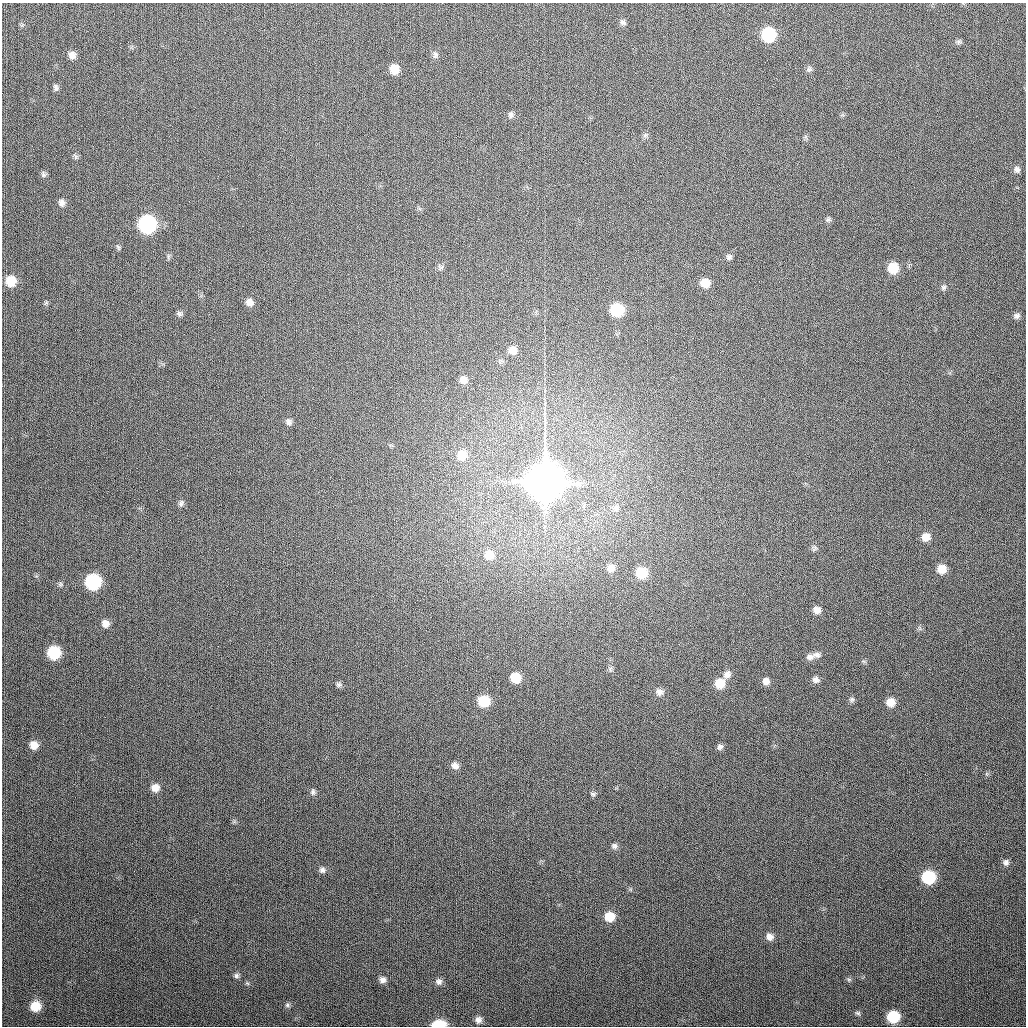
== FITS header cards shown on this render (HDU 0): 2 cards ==
NAXIS1  =                 1024
NAXIS2  =                 1024

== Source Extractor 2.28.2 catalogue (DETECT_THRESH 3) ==
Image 1024 x 1024 px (HDU 0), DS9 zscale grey, 1 PNG px = 1 image px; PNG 1028 x 1028 px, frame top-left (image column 1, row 1024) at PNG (2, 3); no overlay
Background 296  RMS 12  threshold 35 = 3 sigma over >= 5 px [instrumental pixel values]
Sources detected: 85; all 85 listed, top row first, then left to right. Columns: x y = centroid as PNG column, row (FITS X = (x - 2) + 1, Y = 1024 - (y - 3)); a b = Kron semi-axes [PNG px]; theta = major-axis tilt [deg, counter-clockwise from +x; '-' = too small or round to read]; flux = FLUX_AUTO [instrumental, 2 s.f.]
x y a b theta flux
623 22 9 7 -49 2.7e+03
768 35 9 9 - 6.1e+04
958 42 8 5 27 1.8e+03
72 55 9 8 - 4.7e+03
435 55 10 7 -71 2.7e+03
394 69 9 8 - 1.1e+04
809 69 8 7 - 2.0e+03
56 87 9 6 -67 2.2e+03
511 115 8 7 - 2.4e+03
645 135 7 6 - 1.9e+03
75 156 8 5 -68 1.7e+03
1017 169 9 8 - 3.0e+03
43 174 9 6 -72 1.9e+03
62 203 9 8 - 3.5e+03
828 219 7 6 - 1.7e+03
147 224 10 10 - 1.6e+05
118 247 8 4 -55 1.2e+03
168 256 7 4 72 1.4e+03
729 257 8 7 - 2.3e+03
441 267 10 5 -31 1.7e+03
893 268 9 9 - 1.7e+04
11 281 10 9 - 1.8e+04
705 283 9 9 - 1.1e+04
944 287 7 7 - 2.1e+03
250 302 9 8 - 4.8e+03
46 303 8 4 37 1.2e+03
617 310 9 9 - 4.2e+04
179 314 7 6 - 2.0e+03
1017 316 8 7 - 2.4e+03
633 339 2 2 - 1.2e+03
512 350 10 9 - 7.2e+03
463 380 9 8 - 5.4e+03
545 420 9 3 77 1.8e+03
288 422 9 7 -53 2.9e+03
462 455 12 12 - 1.2e+04
545 482 13 13 - 4.0e+06
181 503 9 7 62 2.3e+03
616 508 10 9 - 4.0e+03
926 537 9 9 - 7.5e+03
814 548 10 5 68 2.0e+03
489 555 12 11 - 1.0e+04
611 568 11 11 - 7.0e+03
942 569 9 8 - 1.0e+04
641 573 10 10 - 2.2e+04
93 582 10 9 - 8.6e+04
60 584 7 5 47 1.5e+03
817 610 8 8 - 4.9e+03
105 623 9 8 - 5.2e+03
54 653 9 9 - 4.0e+04
817 655 10 8 -8 3.4e+03
810 657 12 8 19 4.3e+03
610 669 7 6 - 1.8e+03
727 674 10 9 - 4.7e+03
516 678 8 7 - 1.5e+04
816 680 8 7 - 3.6e+03
766 681 8 8 - 4.4e+03
720 683 10 10 - 1.4e+04
339 684 8 6 -28 2.0e+03
659 692 9 9 - 4.2e+03
852 699 8 7 - 2.0e+03
484 701 9 8 - 2.7e+04
891 702 9 9 - 9.2e+03
34 745 9 8 - 7.9e+03
720 747 7 6 - 2.4e+03
455 765 9 8 - 4.3e+03
155 788 9 9 - 6.7e+03
313 792 9 6 87 2.1e+03
593 794 8 5 -1 1.6e+03
614 846 8 8 - 2.5e+03
1006 862 8 7 - 2.8e+03
322 870 8 7 - 2.6e+03
928 877 9 9 - 5.1e+04
610 917 9 8 - 1.4e+04
769 937 9 8 - 5.0e+03
236 976 8 7 - 2.2e+03
849 979 7 4 -1 1.4e+03
382 980 8 7 - 3.5e+03
439 982 8 8 - 2.9e+03
247 983 6 5 - 1.2e+03
287 1005 7 6 - 1.9e+03
35 1006 9 8 - 1.6e+04
858 1013 7 5 -16 1.5e+03
893 1017 9 8 - 3.4e+04
478 1020 8 7 - 3.6e+03
439 1024 10 5 3 2.9e+04
At the frame edge (FLAGS 8, measured only in part): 1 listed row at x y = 439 1024